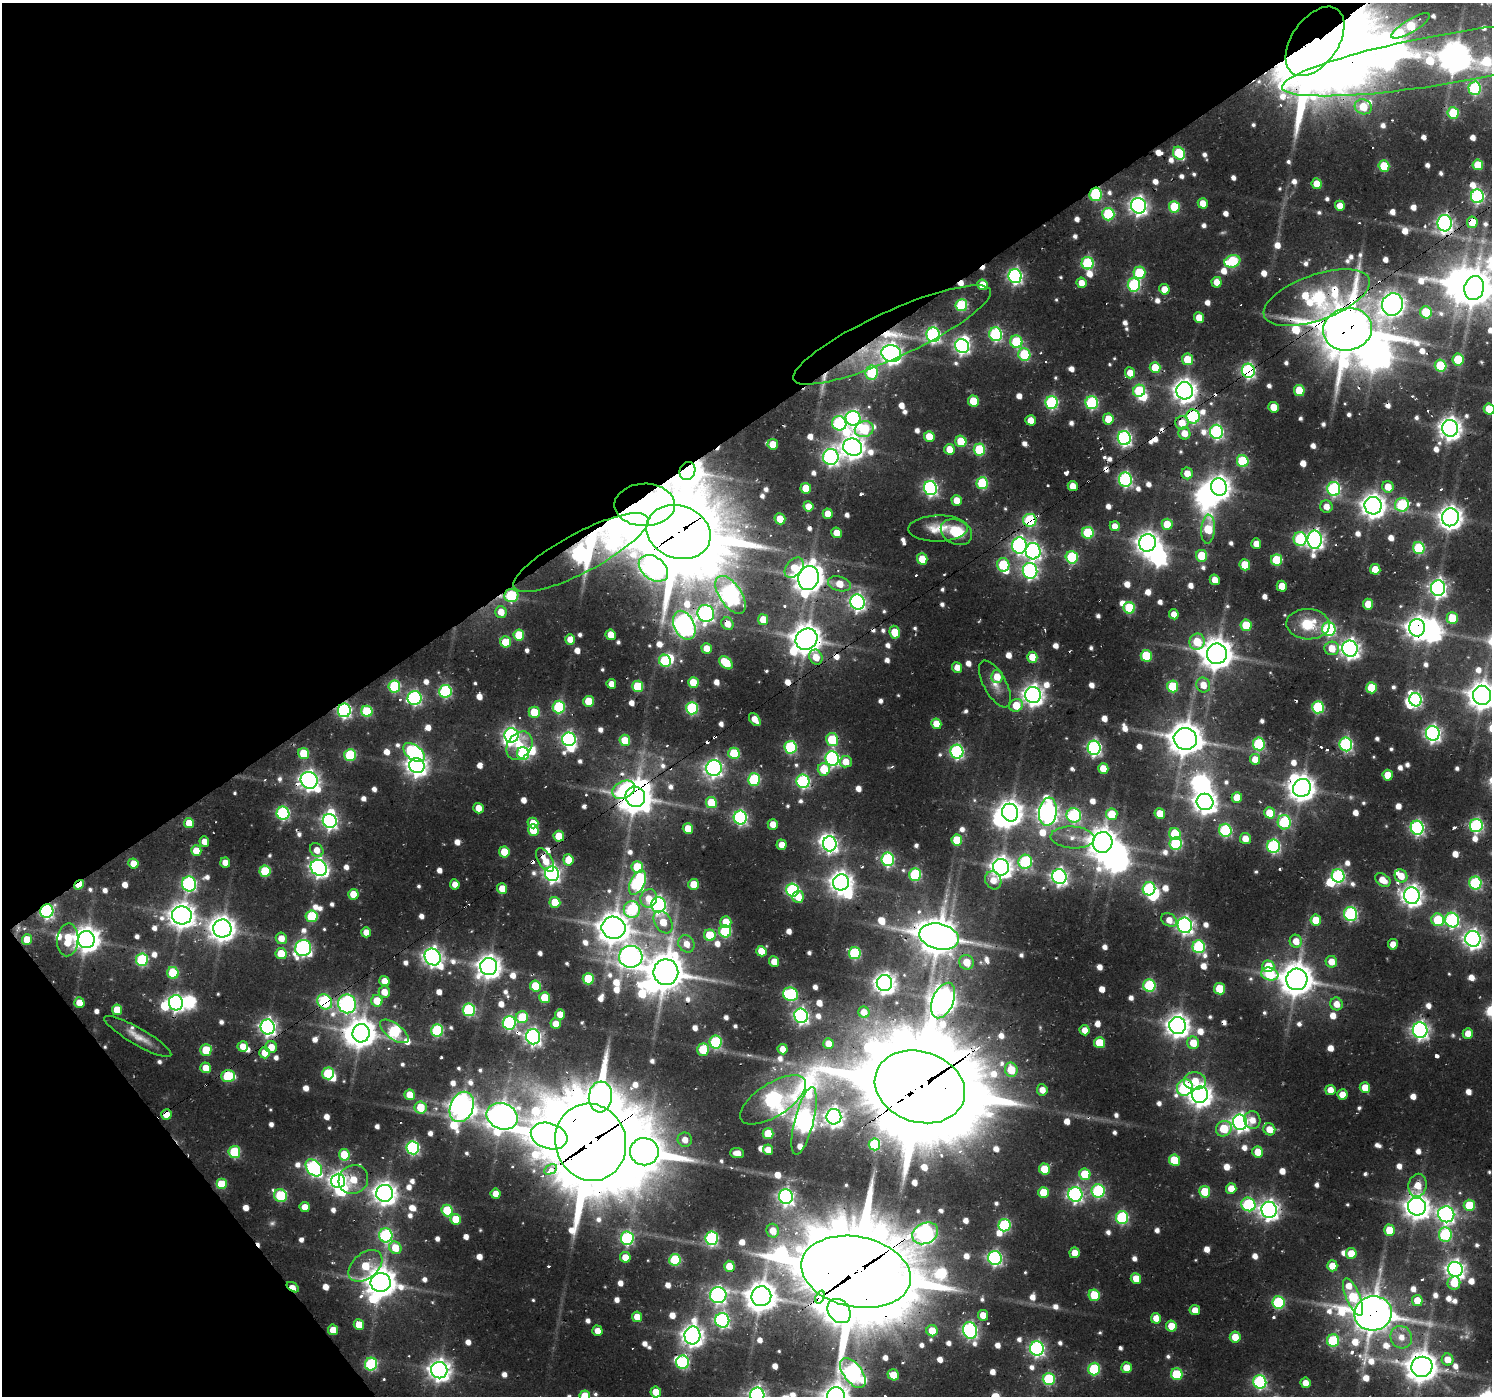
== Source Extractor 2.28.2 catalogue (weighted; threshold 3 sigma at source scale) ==
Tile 5 of 4 x 4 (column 1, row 2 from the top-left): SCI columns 232-1721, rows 2993-4386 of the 6194 x 6150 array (HDU 1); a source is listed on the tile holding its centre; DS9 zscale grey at full resolution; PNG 1494 x 1398 px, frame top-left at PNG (2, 3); each listed source drawn as its Kron ellipse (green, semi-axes under 4 px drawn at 4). Shown black and unused: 35% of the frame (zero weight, under 2 of 3 exposures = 8% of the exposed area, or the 3 px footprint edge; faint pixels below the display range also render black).
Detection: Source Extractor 2.28.2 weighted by HDU 2 'WHT'; one run over the whole footprint, this tile lists its part. Background 0.0462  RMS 0.0054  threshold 0.0243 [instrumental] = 3 sigma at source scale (4.5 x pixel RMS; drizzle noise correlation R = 1.50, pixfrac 1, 0.0396/0.0396 arcsec/px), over >= 5 px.
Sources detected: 1029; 10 too faint to see at this stretch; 40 inside a brighter object's white glare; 37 cosmic-ray / hot-pixel residue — neither listed nor drawn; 14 inside a brighter listed object's ellipse — not listed separately; of the other 928, all 500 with FLUX_AUTO >= 6.62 (the completeness limit of this list) listed and drawn (428 fainter detections not listed), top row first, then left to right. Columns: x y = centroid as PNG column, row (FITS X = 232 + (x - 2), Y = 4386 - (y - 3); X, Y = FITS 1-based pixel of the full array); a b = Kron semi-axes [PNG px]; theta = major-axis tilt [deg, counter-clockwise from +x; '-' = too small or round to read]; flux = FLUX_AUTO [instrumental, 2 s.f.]
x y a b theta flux
1411 26 22 6 31 46
1315 41 39 23 55 4500
1454 57 175 25 10 1500
1474 88 7 6 - 71
1363 107 8 7 - 18
1453 113 6 5 - 38
1179 153 7 5 -54 43
1478 165 5 5 - 19
1384 166 5 5 - 30
1317 184 5 5 - 13
1096 194 7 6 - 67
1477 196 7 6 - 110
1203 203 5 5 - 9.2
1139 206 8 7 - 290
1340 206 5 5 - 9
1174 207 6 5 - 34
1108 214 6 6 - 59
1472 222 5 5 - 16
1445 223 8 7 - 230
1232 261 8 6 18 58
1088 263 6 6 - 64
1139 273 6 6 - 42
1015 276 7 6 - 170
1217 282 5 5 - 8.9
1081 283 5 5 - 8
982 285 5 5 - 16
1134 285 6 6 - 77
1474 288 12 9 78 1400
1164 289 5 5 - 10
1317 298 56 23 20 150
1392 304 11 10 - 540
961 305 6 6 - 56
1426 312 6 5 - 31
1199 318 5 5 - 11
1347 329 25 21 12 3100
996 334 7 6 - 96
892 335 108 23 25 48
933 335 7 7 - 140
1016 342 6 6 - 51
962 346 7 6 - 190
891 353 10 8 -16 390
1024 354 6 6 - 43
1187 359 6 5 - 16
1458 359 6 5 - 28
1441 366 6 5 - 41
1155 368 5 5 - 19
1248 371 7 6 - 140
872 373 7 6 - 46
1130 373 5 5 - 9.8
1299 390 5 5 - 22
1139 391 6 6 - 41
1185 391 8 8 - 540
973 401 6 5 - 17
1052 402 6 6 - 89
1092 403 6 6 - 77
1274 407 5 5 - 12
1489 409 5 5 - 19
1193 416 7 6 - 92
853 418 7 7 - 170
1108 419 5 5 - 14
1031 420 5 5 - 9.8
839 423 7 7 - 78
1182 423 7 6 - 12
1450 428 8 8 - 510
864 429 9 8 - 50
1217 432 7 6 - 120
1184 433 6 6 - 9.3
929 437 5 5 - 13
1124 438 7 6 - 160
961 441 6 5 - 26
773 444 5 5 - 13
853 447 10 8 -18 570
949 449 5 5 - 11
979 450 6 5 - 43
831 457 8 7 - 210
1243 461 6 5 - 46
687 471 9 7 66 1100
1187 473 6 5 - 9.3
1125 480 7 6 - 120
982 483 6 5 - 46
1073 486 5 5 - 9.4
1219 487 9 8 - 540
1388 487 6 5 - 11
806 488 5 5 - 16
930 488 7 6 - 160
1334 489 7 6 - 100
957 500 5 5 - 10
645 505 30 21 1 190
1402 505 7 6 - 61
808 506 5 5 - 9.2
1373 506 9 8 - 640
1326 507 6 6 - 6.8
828 514 5 5 - 10
1450 517 9 8 - 560
780 519 5 5 - 15
1030 520 6 6 - 73
1167 524 5 5 - 16
1115 526 5 5 - 6.7
938 528 30 13 2 12
1208 529 14 6 86 30
679 532 33 26 -20 6400
956 532 16 12 -26 20
836 533 5 5 - 8.9
1088 533 6 5 - 46
1300 539 7 6 - 67
1315 540 9 7 -89 280
1147 543 9 8 - 550
1256 544 5 5 - 7.8
1019 545 8 7 - 180
1419 548 6 6 - 57
1033 551 8 7 - 210
581 553 76 20 28 330
1202 556 6 5 - 22
1072 557 6 6 - 54
922 559 5 5 - 15
1276 560 6 5 - 33
1003 565 7 6 - 42
1245 565 5 5 - 21
653 568 16 11 -38 210
794 568 11 8 50 13
1375 569 5 5 - 13
1030 571 8 7 - 160
808 578 12 10 77 1000
1215 580 5 5 - 8
839 584 11 7 -15 12
1282 586 5 5 - 13
1438 588 8 7 - 240
731 595 21 11 -56 350
511 596 7 6 - 48
858 602 7 7 - 210
1368 604 5 5 - 14
1129 608 6 5 - 34
501 612 6 5 - 9.3
706 613 8 8 - 200
1174 614 5 5 - 7.1
1452 618 6 6 - 22
763 620 5 5 - 12
727 624 6 5 - 7.8
1308 624 21 15 -3 22
684 625 15 10 -64 450
1246 625 6 5 - 22
1417 628 9 8 - 480
1329 629 7 6 - 98
895 632 6 5 - 14
519 635 5 5 - 24
611 635 5 5 - 11
570 639 5 5 - 6.7
806 639 11 10 - 1000
506 642 5 5 - 21
1197 642 8 7 - 23
707 648 5 5 - 9.8
1332 648 7 6 - 11
1350 649 8 7 - 340
1217 654 10 10 - 1200
1146 656 6 5 - 34
816 657 8 6 -62 11
1032 657 5 5 - 12
665 661 6 5 - 52
726 663 8 5 -43 26
957 667 5 5 - 6.8
997 677 6 6 - 11
693 682 5 5 - 18
611 684 5 4 - 6.7
995 684 26 11 -60 8.3
1203 685 7 7 - 9.2
394 686 6 6 - 59
638 686 6 5 - 34
1173 686 6 5 - 32
1371 688 5 5 - 24
445 691 6 6 - 87
1033 695 8 8 - 420
1482 695 9 9 - 840
415 698 7 7 - 130
1416 700 7 6 - 110
589 701 5 5 - 20
1016 705 7 6 - 15
559 707 6 6 - 61
1318 707 6 6 - 62
692 708 6 6 - 71
344 710 7 6 - 160
367 711 6 5 - 44
534 712 5 5 - 21
755 719 7 4 -52 8.8
936 724 5 5 - 10
1433 733 7 7 - 230
511 735 7 7 - 200
569 739 7 7 - 160
1185 739 11 11 - 1200
625 740 6 5 - 16
832 740 6 6 - 36
1259 744 6 6 - 64
1346 744 7 6 - 120
519 746 15 11 53 16
791 747 6 6 - 74
1094 748 7 6 - 160
957 752 7 6 - 130
304 753 6 5 - 24
414 753 12 7 -37 110
523 753 6 6 - 66
734 753 6 5 - 36
350 755 6 6 - 50
832 759 7 7 - 140
1255 759 5 5 - 10
846 762 6 5 - 9.7
417 766 8 7 - 420
714 768 8 8 - 230
1103 768 5 5 - 14
824 769 6 6 - 23
1388 775 5 5 - 13
309 780 9 8 - 390
754 780 6 6 - 58
803 781 7 6 - 110
1302 788 9 8 - 760
624 790 12 8 26 51
635 797 10 9 - 1300
1237 798 5 5 - 14
711 802 6 5 - 23
1205 802 8 8 - 570
479 808 5 5 - 8.3
1048 812 14 8 82 390
283 813 6 6 - 99
1010 813 9 8 - 620
1160 813 5 5 - 13
1270 813 5 5 - 17
1112 814 5 5 - 18
1074 815 7 7 - 89
740 818 7 6 - 140
330 821 7 6 - 190
1284 822 7 6 - 67
189 823 5 5 - 13
533 823 5 5 - 13
773 824 5 5 - 8.7
1476 825 6 6 - 120
1417 828 7 6 - 140
688 829 5 5 - 13
533 830 5 5 - 17
1225 830 6 6 - 72
1175 834 6 5 - 28
559 836 5 5 - 16
1073 837 22 11 -3 8.7
1245 839 6 5 - 8.2
957 840 5 5 - 23
204 842 5 5 - 7.1
1103 842 10 9 - 920
830 844 7 7 - 230
1176 844 6 6 - 68
782 845 5 5 - 6.7
1273 846 7 6 - 110
317 850 7 6 - 7.1
196 851 5 5 - 12
504 852 5 5 - 18
888 859 7 6 - 99
545 860 13 6 -58 11
568 860 5 5 - 14
225 862 5 5 - 7.5
1025 862 7 7 - 81
133 863 5 5 - 9.7
637 867 6 6 - 30
1001 867 8 8 - 460
319 868 8 7 - 300
265 871 6 5 - 34
552 874 7 7 - 220
915 874 6 6 - 62
1338 876 7 6 - 110
1401 876 7 6 - 9.6
1059 877 7 7 - 230
993 880 9 8 - 7.6
1383 880 8 6 -35 9.9
841 882 8 8 - 530
638 883 13 7 64 110
1475 883 6 6 - 76
189 884 7 7 - 130
455 884 5 5 - 6.7
694 884 5 5 - 14
79 885 5 4 - 14
502 888 5 5 - 9.5
1149 889 6 6 - 74
793 890 6 6 - 100
353 894 5 5 - 13
1412 896 8 8 - 440
798 897 6 6 - 9.5
649 898 9 8 - 11
555 902 5 5 - 18
658 905 7 7 - 220
632 910 8 8 - 68
47 911 7 6 - 140
1351 914 7 6 - 100
182 915 10 9 - 720
312 916 6 6 - 38
1169 920 8 6 -32 7.2
1316 920 5 5 - 17
1438 920 6 6 - 32
1452 920 7 7 - 130
663 922 12 8 -58 15
726 922 6 5 - 15
1185 925 8 7 - 240
614 928 12 11 - 1100
222 929 9 9 - 750
725 931 6 6 - 56
366 932 5 5 - 7.1
710 935 6 5 - 23
939 937 20 12 -13 1900
281 938 6 5 - 8.1
27 939 5 5 - 14
86 939 9 8 - 750
1473 939 8 7 - 330
68 940 16 10 86 18
1296 941 6 6 - 9.1
686 944 9 7 -57 7.6
1393 944 5 5 - 7.6
1199 947 6 6 - 76
303 948 8 8 - 180
761 951 5 5 - 12
855 953 6 6 - 63
281 954 5 5 - 17
433 957 9 7 -51 350
631 957 11 11 - 380
142 960 6 6 - 66
774 961 5 5 - 8
967 962 7 7 - 12
1331 962 6 5 - 9
1268 966 6 5 - 16
489 967 8 8 - 600
666 972 13 12 - 1800
173 973 6 5 - 33
1270 974 9 6 -13 30
588 979 5 5 - 32
1297 979 11 10 - 1300
384 981 5 5 - 8.3
884 983 8 7 - 450
1149 985 6 6 - 64
535 986 5 5 - 23
1219 989 5 5 - 23
384 992 6 5 - 8.8
791 994 8 6 -16 84
545 998 5 5 - 20
943 1000 19 10 68 680
377 1001 6 5 - 16
325 1002 8 7 - 95
79 1003 5 5 - 11
176 1003 7 7 - 210
347 1004 9 9 - 240
1336 1004 6 6 - 8
117 1010 5 5 - 16
469 1010 6 6 - 77
864 1012 6 5 - 8
560 1014 5 5 - 8.3
801 1016 7 6 - 200
522 1017 6 6 - 29
509 1023 7 6 - 100
556 1024 5 5 - 8.5
1178 1025 8 8 - 580
268 1027 7 7 - 250
437 1030 6 6 - 64
1085 1030 5 5 - 7.1
1420 1030 7 7 - 250
394 1031 17 7 -37 86
361 1033 9 8 - 940
1468 1033 5 5 - 8.1
138 1036 38 8 -30 8.9
533 1037 7 7 - 230
716 1042 6 6 - 65
828 1043 5 5 - 8
1099 1043 5 5 - 18
1193 1043 6 6 - 13
243 1046 5 5 - 8.6
271 1047 6 6 - 9.2
783 1049 5 5 - 8.5
206 1050 5 5 - 27
703 1050 6 5 - 22
265 1053 5 5 - 11
206 1068 5 5 - 9.7
1011 1070 7 6 - 20
328 1073 6 6 - 40
228 1076 7 6 - 43
1195 1081 11 8 -3 12
920 1087 46 35 -18 12000
1185 1087 8 7 - 84
1365 1088 5 5 - 12
1042 1090 6 5 - 7.2
1330 1090 5 5 - 7.5
410 1095 5 5 - 12
1200 1095 8 8 - 550
1342 1095 5 5 - 9
600 1097 15 11 84 390
773 1100 38 16 32 200
421 1107 6 6 - 18
462 1107 16 11 68 650
166 1115 5 5 - 11
502 1116 16 13 -23 790
834 1117 8 7 - 330
1252 1120 9 8 - 6.8
804 1121 35 9 76 450
1240 1122 8 7 - 280
1224 1129 8 7 - 21
1269 1129 6 5 - 9.1
768 1134 5 5 - 20
549 1136 19 13 -17 340
685 1140 7 7 - 6.6
591 1142 39 35 -72 8700
874 1144 6 6 - 48
413 1148 6 6 - 120
768 1150 5 5 - 8.9
234 1152 6 6 - 41
644 1152 14 13 - 1200
1258 1152 5 5 - 12
737 1153 7 5 -4 6.9
344 1155 5 5 - 22
1174 1160 6 5 - 26
314 1168 10 7 -48 140
551 1169 7 4 26 270
1044 1169 5 5 - 17
1085 1174 6 5 - 25
353 1179 15 14 - 14
338 1181 7 7 - 300
221 1184 5 5 - 28
1417 1185 11 9 78 11
1231 1188 5 5 - 9.4
1098 1191 7 6 - 89
1043 1192 5 5 - 17
1205 1192 5 5 - 24
385 1193 8 8 - 540
495 1194 5 5 - 7.6
1075 1194 7 7 - 170
280 1195 7 6 - 53
786 1197 7 7 - 210
1248 1204 7 6 - 78
1469 1205 6 5 - 25
305 1207 5 5 - 7.7
1417 1207 9 9 - 700
447 1210 6 5 - 30
1269 1210 8 7 - 380
1446 1214 8 8 - 230
1122 1217 6 6 - 76
456 1219 5 5 - 17
1004 1225 6 6 - 72
1389 1230 5 5 - 16
773 1231 7 6 - 9.2
925 1233 13 10 26 290
1445 1234 7 6 - 68
386 1235 7 6 - 93
627 1238 7 6 - 100
712 1238 7 6 - 100
395 1248 6 5 - 14
1074 1253 5 5 - 8.8
1351 1253 5 5 - 13
625 1257 5 5 - 10
995 1258 7 6 - 150
675 1260 6 6 - 46
365 1266 19 12 40 22
729 1266 5 5 - 12
1332 1266 5 5 - 9.5
1455 1269 7 7 - 340
856 1272 55 35 -11 9700
1136 1278 5 5 - 9.3
381 1282 10 9 - 1100
1454 1283 7 6 - 11
293 1287 7 4 -35 12
718 1295 8 8 - 210
1094 1295 6 5 - 27
761 1296 10 10 - 1000
820 1297 7 4 69 350
1353 1297 20 7 -67 41
1417 1300 5 5 - 11
1278 1302 6 6 - 68
1195 1310 5 5 - 7.4
839 1311 13 10 -52 330
1373 1313 19 17 11 1900
983 1315 5 5 - 8.9
637 1317 5 5 - 8.6
1156 1318 5 5 - 7.4
722 1320 7 7 - 160
359 1324 5 5 - 12
1171 1326 5 5 - 14
333 1330 5 5 - 13
970 1330 8 7 - 180
597 1331 5 5 - 7.4
932 1331 6 5 - 12
692 1335 9 8 - 500
1235 1337 5 5 - 11
1401 1337 11 10 - 8
1333 1340 6 6 - 54
1037 1348 7 7 - 170
1448 1360 6 6 - 10
682 1362 6 6 - 72
371 1364 6 6 - 78
1422 1367 10 10 - 1100
1126 1368 5 5 - 12
1094 1369 6 6 - 54
439 1370 8 8 - 490
853 1373 17 9 -53 300
1177 1374 6 5 - 32
893 1375 6 5 - 13
1049 1379 6 6 - 62
1260 1382 7 6 - 120
1305 1383 5 5 - 7.5
656 1392 5 5 - 14
757 1395 7 7 - 250
585 1396 5 5 - 18
836 1396 9 9 - 660
Overlapping masked pixels (flux is a lower limit): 65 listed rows (the first 20) at x y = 1315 41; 1454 57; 1096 194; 1472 222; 1445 223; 1317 298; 1392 304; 1347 329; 892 335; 891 353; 1248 371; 1185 391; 1193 416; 1182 423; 687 471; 1073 486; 645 505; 1030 520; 679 532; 1315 540
Isophote crosses this tile's border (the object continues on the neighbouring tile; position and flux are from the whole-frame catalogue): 5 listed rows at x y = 1489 409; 1482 695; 757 1395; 585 1396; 836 1396